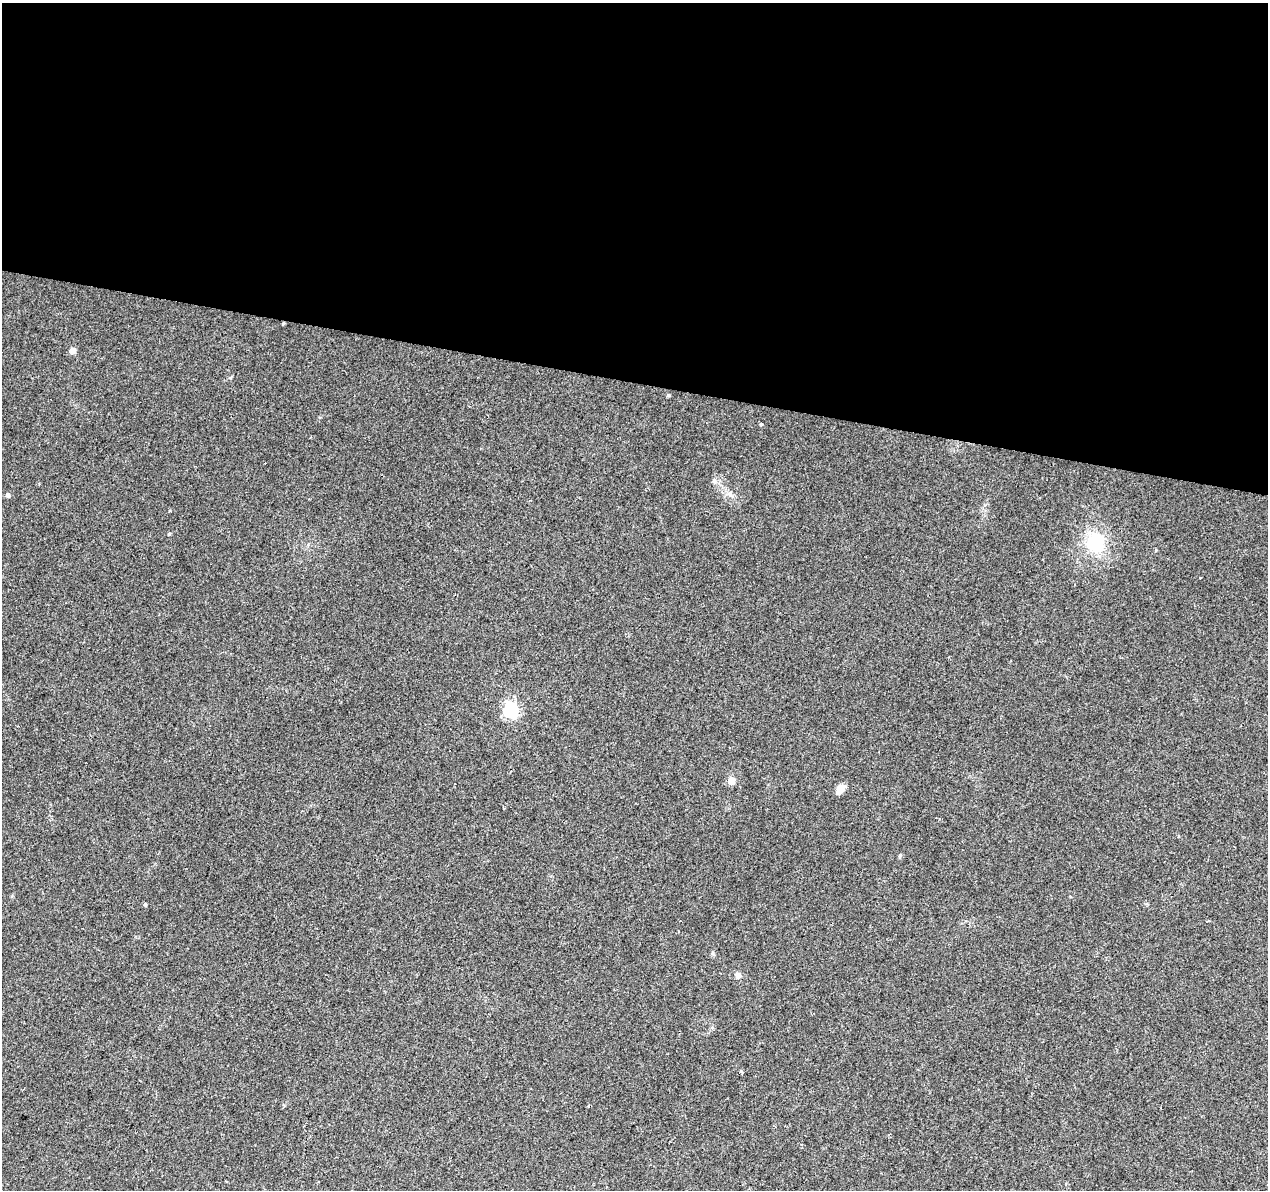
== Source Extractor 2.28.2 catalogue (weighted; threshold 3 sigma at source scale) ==
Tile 3 of 4 x 4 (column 3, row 1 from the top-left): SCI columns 2531-3796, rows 3789-4976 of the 5069 x 5260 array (HDU 1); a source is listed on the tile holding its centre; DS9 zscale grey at full resolution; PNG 1270 x 1192 px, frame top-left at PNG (2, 3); no overlay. Shown black and unused: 32% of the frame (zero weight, under 2 of 3 exposures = <1% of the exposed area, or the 3 px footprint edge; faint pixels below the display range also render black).
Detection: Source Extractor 2.28.2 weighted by HDU 2 'WHT'; one run over the whole footprint, this tile lists its part. Background 0.0393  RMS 0.0069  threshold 0.0313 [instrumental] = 3 sigma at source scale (4.5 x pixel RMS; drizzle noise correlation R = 1.50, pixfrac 1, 0.0396/0.0396 arcsec/px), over >= 5 px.
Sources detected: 17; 3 cosmic-ray / hot-pixel residue — not listed; the other 14 listed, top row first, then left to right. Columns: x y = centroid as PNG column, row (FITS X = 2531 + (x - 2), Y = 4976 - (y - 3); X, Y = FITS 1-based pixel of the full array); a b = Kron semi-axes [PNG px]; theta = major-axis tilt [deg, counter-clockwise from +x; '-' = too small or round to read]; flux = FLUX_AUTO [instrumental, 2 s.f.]
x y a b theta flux
283 323 4 3 - 0.7
72 350 8 6 47 3
668 395 5 4 - 0.89
761 424 3 3 - 2.7
714 481 6 6 - 1.6
8 495 6 5 - 1.3
169 534 4 4 - 0.82
1095 543 26 23 82 31
511 710 6 6 - 140
731 781 5 5 - 13
840 789 11 7 50 5.5
145 904 4 4 - 0.92
712 953 6 4 -90 0.99
738 975 8 7 - 2.2
Overlapping masked pixels (flux is a lower limit): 1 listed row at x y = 283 323
Unlisted compact peaks at least as high as the median listed source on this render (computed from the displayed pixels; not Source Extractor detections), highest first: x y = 900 855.